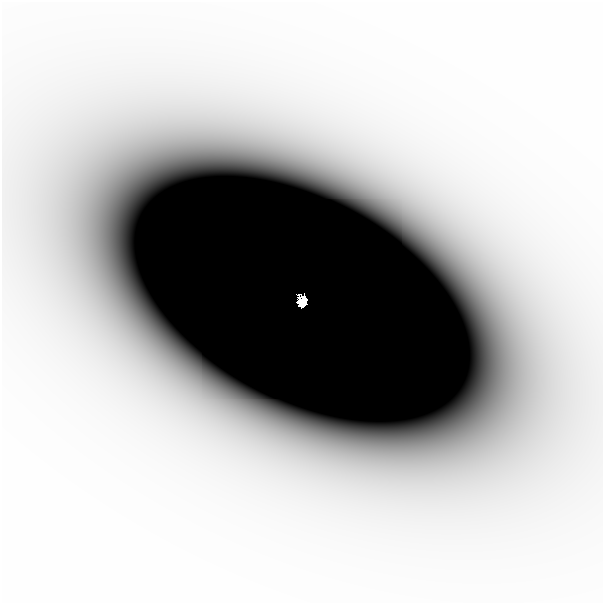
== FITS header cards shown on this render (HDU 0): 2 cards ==
NAXIS1  =                  601
NAXIS2  =                  601

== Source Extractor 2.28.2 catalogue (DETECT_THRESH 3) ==
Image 601 x 601 px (HDU 0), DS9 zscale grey, 1 PNG px = 1 image px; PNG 605 x 605 px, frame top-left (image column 1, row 601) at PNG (2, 2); no overlay
Background -4.72e-09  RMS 2.4e-09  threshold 7.05e-09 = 3 sigma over >= 5 px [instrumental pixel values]
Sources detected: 3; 1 with non-positive FLUX_AUTO (blend fragments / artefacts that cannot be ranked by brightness) is not listed; the other 2 listed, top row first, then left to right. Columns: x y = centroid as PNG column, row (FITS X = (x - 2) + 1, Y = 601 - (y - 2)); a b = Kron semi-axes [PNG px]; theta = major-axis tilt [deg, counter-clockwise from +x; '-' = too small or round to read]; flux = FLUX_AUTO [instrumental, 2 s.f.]
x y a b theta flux
320 95 76 32 -1 4.0e-05
302 302 10 7 86 1.3e+00
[1 non-positive-flux detection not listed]